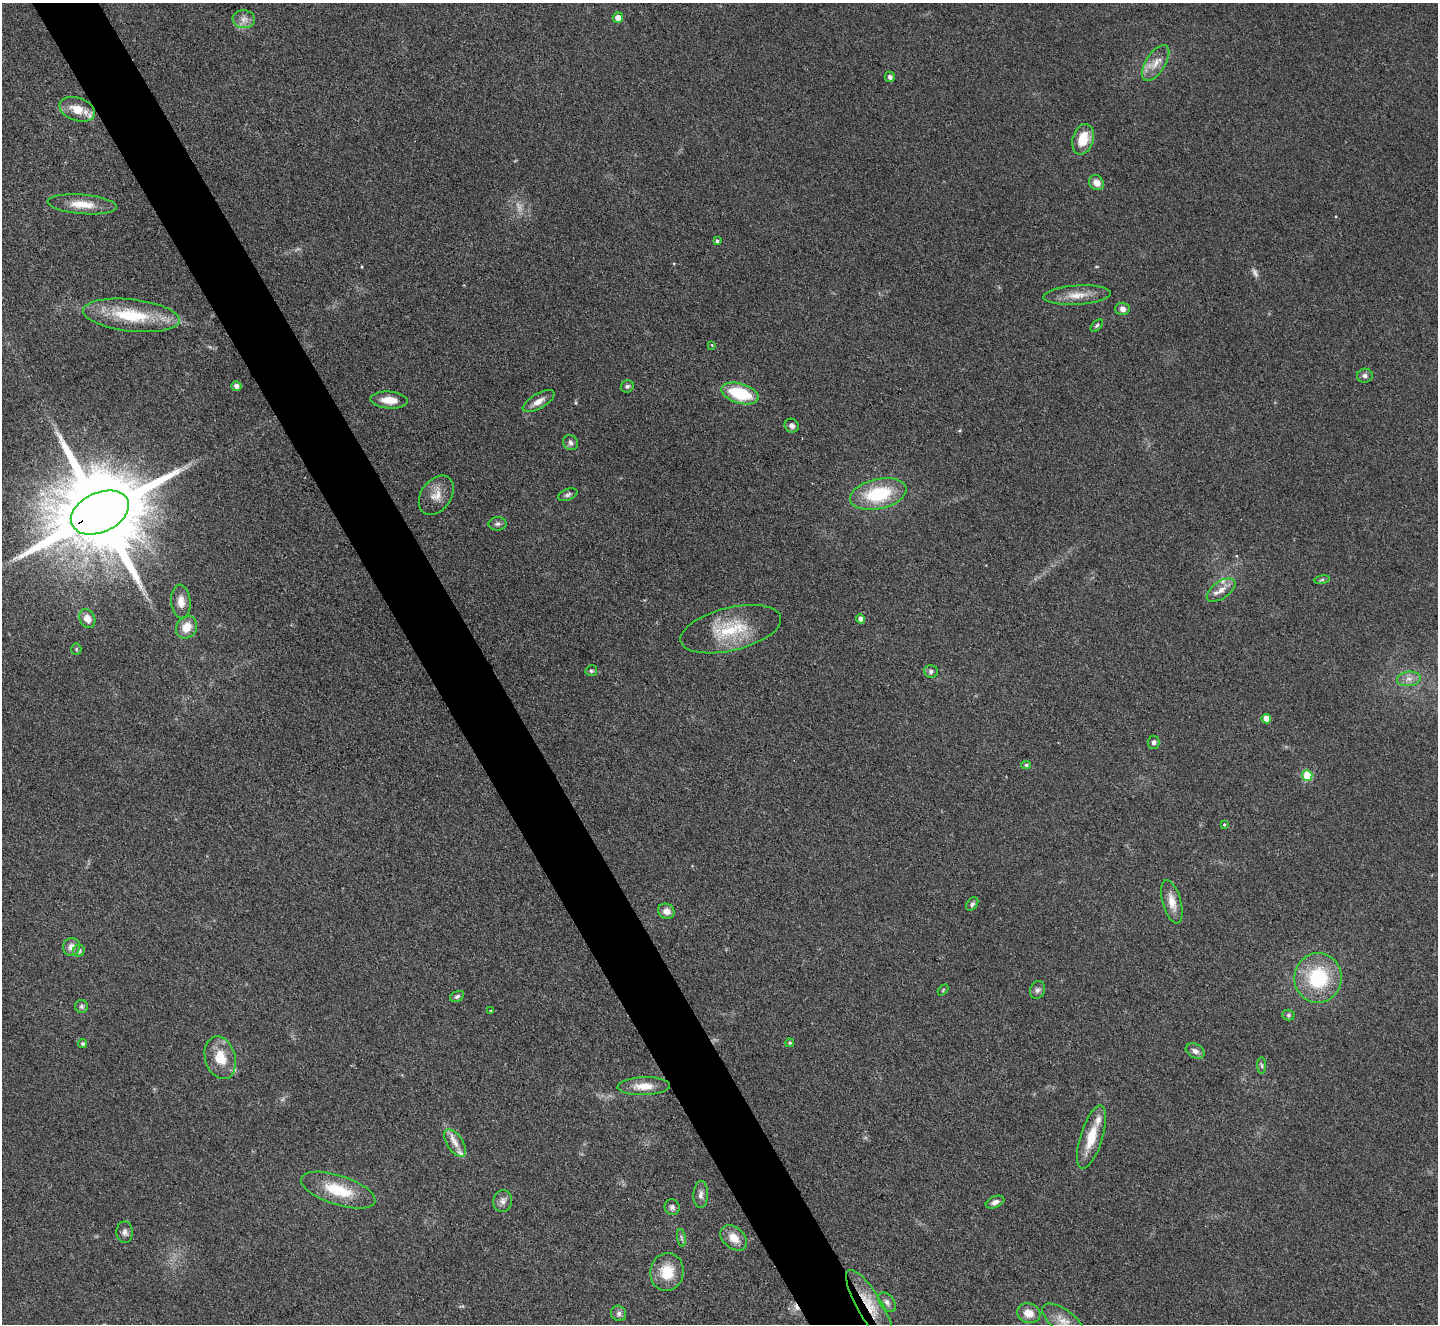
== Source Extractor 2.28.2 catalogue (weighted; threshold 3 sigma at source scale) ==
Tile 11 of 4 x 4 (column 3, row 3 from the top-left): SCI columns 2871-4306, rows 1474-2795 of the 5741 x 5729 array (HDU 1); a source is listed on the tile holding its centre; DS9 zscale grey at full resolution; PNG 1440 x 1326 px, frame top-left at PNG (2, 3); each listed source drawn as its Kron ellipse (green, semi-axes under 4 px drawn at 4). Shown black and unused: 5% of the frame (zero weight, under 3 of 4 exposures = <1% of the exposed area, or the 3 px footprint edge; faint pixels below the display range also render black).
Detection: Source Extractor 2.28.2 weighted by HDU 2 'WHT'; one run over the whole footprint, this tile lists its part. Background 0.261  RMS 0.009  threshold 0.0407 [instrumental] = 3 sigma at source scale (4.5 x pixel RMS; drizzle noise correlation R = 1.50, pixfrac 1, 0.05/0.05 arcsec/px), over >= 5 px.
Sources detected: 83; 2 too faint to see at this stretch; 1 cosmic-ray / hot-pixel residue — neither listed nor drawn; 3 inside a brighter listed object's ellipse — not listed separately; the other 77 listed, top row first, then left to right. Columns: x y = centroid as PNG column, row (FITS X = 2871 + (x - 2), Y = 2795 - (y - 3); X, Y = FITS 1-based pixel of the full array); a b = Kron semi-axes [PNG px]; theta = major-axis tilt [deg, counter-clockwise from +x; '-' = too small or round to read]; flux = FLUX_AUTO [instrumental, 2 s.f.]
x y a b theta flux
618 18 5 5 - 7.3
244 19 11 9 -4 5.9
1156 63 20 9 58 11
890 77 5 5 - 3.2
77 109 18 11 -19 17
1083 139 15 10 73 21
1096 183 8 7 - 7.9
82 204 35 9 -5 17
717 241 3 3 - 1.5
1077 295 34 9 4 14
1122 309 7 6 - 3.9
131 315 48 16 -6 54
1097 326 7 4 46 1.6
712 345 4 4 - 0.78
1365 376 8 7 - 2.8
236 386 5 5 - 4.2
627 386 6 6 - 2
740 394 19 10 -17 45
389 400 19 8 -4 13
539 401 18 7 30 7.1
792 426 7 6 - 3.3
570 443 8 7 - 2.9
878 494 28 15 12 54
436 495 21 15 55 13
568 495 10 5 22 2.5
100 512 31 19 24 20000
497 524 9 6 1 2.5
1322 580 8 4 8 1.5
1221 590 16 8 35 7.7
181 602 17 9 -85 8.9
87 618 10 7 -63 7.2
861 619 4 4 - 5.4
186 627 12 10 55 13
731 629 51 21 14 48
76 649 5 5 - 1.1
591 671 6 5 - 1.7
931 671 7 6 - 3
1409 679 12 7 6 6.1
1266 719 5 4 - 8.6
1153 742 6 6 - 2.8
1026 765 5 4 - 1.7
1307 776 5 5 - 38
1224 824 4 3 - 1.1
1172 902 22 9 -74 12
972 904 7 5 53 2.3
666 911 8 7 - 5.9
71 947 9 8 - 6.2
79 951 6 5 - 3
1318 978 25 23 85 61
943 990 6 4 47 1.1
1037 990 9 7 70 3.1
457 996 7 5 26 2.2
81 1006 6 6 - 2.1
491 1011 3 3 - 0.98
1288 1015 6 5 - 1.7
790 1043 4 4 - 1.4
83 1044 4 4 - 2
1195 1051 10 7 -29 4.6
220 1058 22 15 -74 23
1262 1066 8 4 -89 1.8
644 1086 26 9 2 15
1091 1137 33 11 72 24
455 1143 16 8 -56 8.1
338 1190 39 14 -18 36
701 1195 13 7 88 4.4
503 1201 11 9 80 4.9
995 1202 10 5 22 4
672 1207 8 7 - 2.9
125 1232 11 8 -89 3.8
681 1238 9 4 -81 2.1
734 1238 15 10 -40 12
667 1272 19 16 80 24
887 1302 11 7 -53 3.9
870 1306 41 12 -59 27
619 1313 8 7 - 3.2
1029 1313 12 9 -18 12
1063 1321 25 11 -37 12
Overlapping masked pixels (flux is a lower limit): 2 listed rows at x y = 100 512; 870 1306
Isophote crosses this tile's border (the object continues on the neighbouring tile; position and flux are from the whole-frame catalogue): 1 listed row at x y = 1063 1321